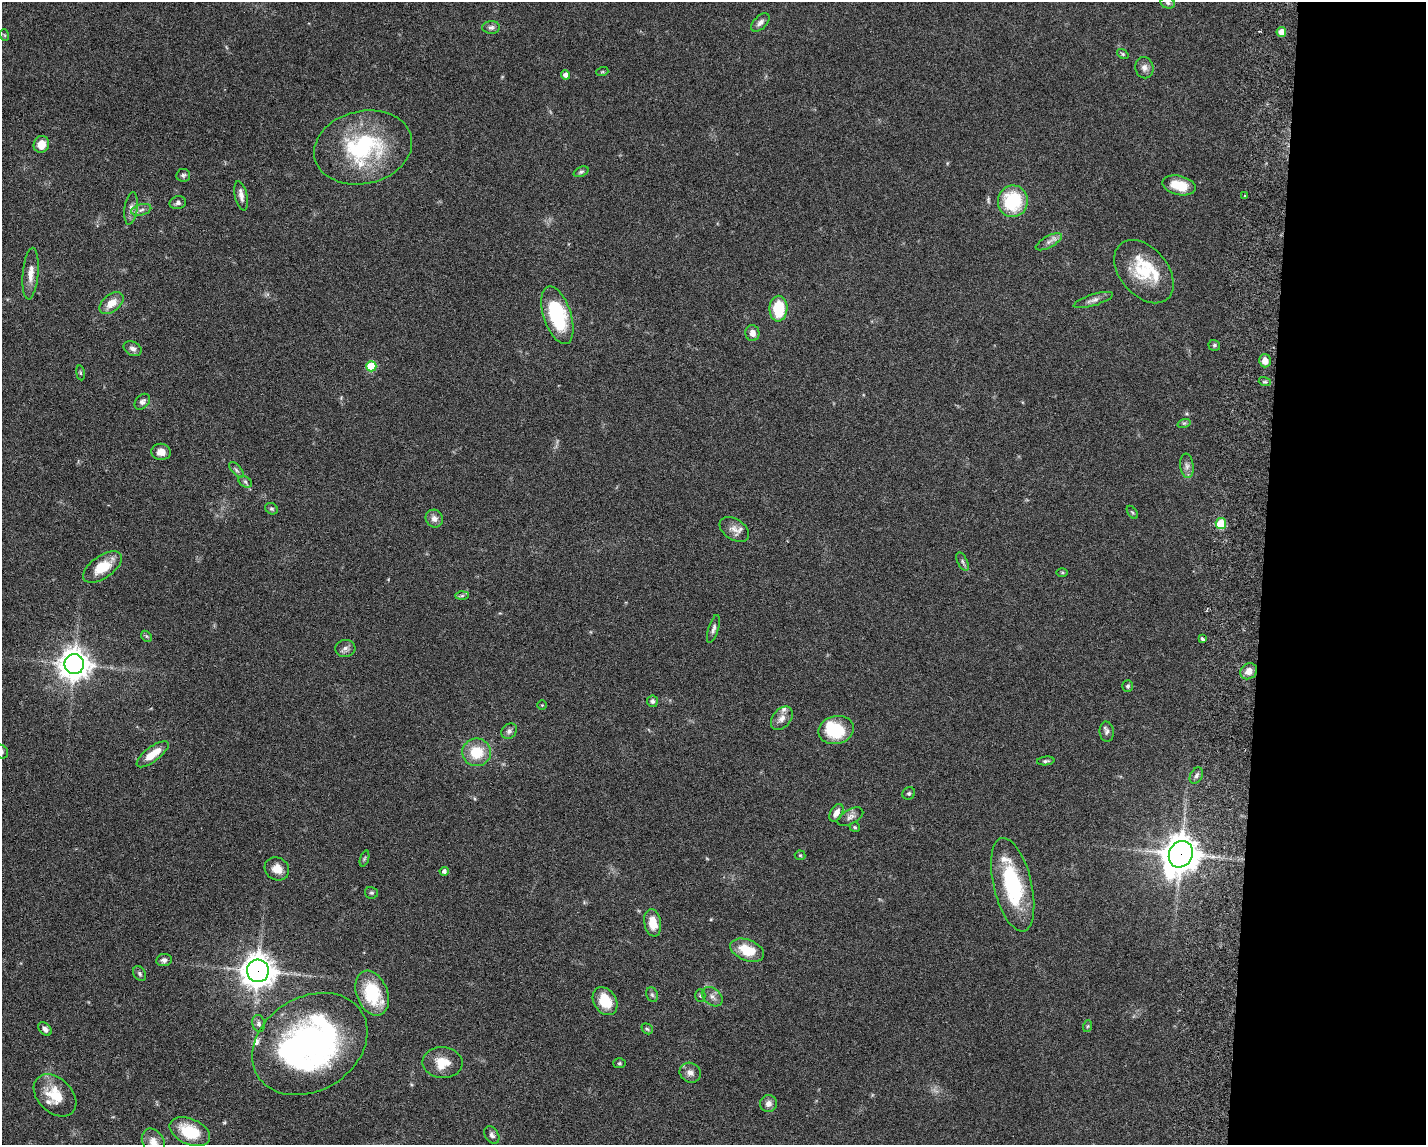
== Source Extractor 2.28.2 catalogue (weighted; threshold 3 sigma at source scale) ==
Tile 9 of 3 x 4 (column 3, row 3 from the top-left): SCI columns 3124-4547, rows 1154-2296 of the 4712 x 4595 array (HDU 1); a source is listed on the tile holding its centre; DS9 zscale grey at full resolution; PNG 1428 x 1147 px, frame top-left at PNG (2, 2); each listed source drawn as its Kron ellipse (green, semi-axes under 4 px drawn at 4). Shown black and unused: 11% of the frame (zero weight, under 3 of 6 exposures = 3% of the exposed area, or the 3 px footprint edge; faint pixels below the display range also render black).
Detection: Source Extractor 2.28.2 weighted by HDU 2 'WHT'; one run over the whole footprint, this tile lists its part. Background 0.0588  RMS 0.0038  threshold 0.0154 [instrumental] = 3 sigma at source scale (4.09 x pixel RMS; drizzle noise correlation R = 1.36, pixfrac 0.8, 0.05/0.05 arcsec/px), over >= 5 px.
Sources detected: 108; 1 inside a brighter object's white glare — neither listed nor drawn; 6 inside a brighter listed object's ellipse — not listed separately; the other 101 listed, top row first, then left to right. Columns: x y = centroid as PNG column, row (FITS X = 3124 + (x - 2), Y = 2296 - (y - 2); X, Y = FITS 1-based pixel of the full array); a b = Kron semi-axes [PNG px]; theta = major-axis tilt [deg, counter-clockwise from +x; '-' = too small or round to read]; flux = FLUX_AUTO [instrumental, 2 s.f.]
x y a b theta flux
1168 3 7 5 -17 0.8
760 22 11 6 44 1.6
491 27 9 6 2 1.1
1281 32 5 4 - 3
4 35 6 4 -70 0.4
1123 54 6 4 -37 0.49
1144 68 11 9 -77 1.9
602 72 6 4 18 0.4
566 75 4 4 - 1.8
41 144 8 7 - 4.2
363 147 49 36 13 41
581 172 8 5 22 0.67
183 175 7 6 - 0.83
1179 185 17 9 -14 8
241 196 15 6 -77 2.1
1245 196 4 2 - 0.3
1013 201 16 15 - 20
178 203 8 6 13 1.2
131 208 16 6 82 2
141 210 10 5 15 1.3
1049 242 14 6 28 1.7
1144 272 36 24 -50 16
31 274 26 8 85 3.7
1093 300 21 5 17 1.7
111 303 14 8 40 4.4
778 309 13 9 88 14
557 315 30 13 -72 27
752 333 8 7 - 2.1
1214 345 6 5 - 0.65
133 349 9 7 -27 1.4
1265 361 6 5 - 3.4
371 366 5 5 - 12
80 373 7 4 -81 0.44
1265 382 6 4 -17 0.57
142 402 9 6 46 1.3
1184 423 7 4 17 0.58
161 452 9 8 - 2.6
1187 466 12 6 -84 1.5
236 470 9 4 -49 0.84
245 482 7 5 -32 0.78
272 509 6 5 - 0.64
1132 512 7 4 -54 0.47
434 519 9 8 - 1.9
1221 524 5 5 - 13
734 529 16 10 -33 2.6
963 562 10 5 -64 0.87
102 567 22 11 35 9.2
1062 573 6 4 -1 0.44
462 596 6 4 2 0.58
713 629 14 5 73 1.2
146 636 6 4 -46 0.54
1202 639 3 3 - 1.2
345 648 10 8 5 1.5
74 664 10 10 - 500
1249 671 9 7 37 3
1128 686 6 5 - 0.67
652 701 6 5 - 0.96
542 705 4 4 - 0.38
782 718 13 9 51 2.4
836 730 18 14 13 16
509 731 8 7 - 1.1
1107 732 10 7 -84 1.2
2 752 7 6 - 0.88
476 752 14 14 - 9.8
153 754 19 7 37 5.6
1046 761 9 4 6 0.64
1196 776 9 5 60 1
909 793 6 6 - 0.71
836 813 10 6 59 2.3
850 817 14 7 29 1.7
855 827 5 5 - 0.54
1181 854 14 11 61 700
800 855 5 5 - 0.43
364 859 8 3 71 0.52
277 869 13 11 -36 3.3
444 871 4 4 - 1.3
1013 885 48 19 -77 30
371 893 6 5 - 0.63
653 923 14 8 -81 5.6
747 950 18 10 -21 8.8
164 960 8 6 10 1.3
258 971 11 11 - 510
140 974 8 6 -59 0.76
372 993 23 15 -68 17
652 995 7 5 -68 0.83
700 996 6 5 - 0.58
712 997 12 8 -40 1.8
605 1001 15 11 -57 9
259 1023 8 6 -78 1.1
1088 1026 6 4 70 0.42
45 1029 8 5 -44 1.4
647 1029 6 4 -42 0.58
310 1044 61 47 31 130
443 1063 20 15 -2 6.6
619 1063 6 5 - 0.52
690 1073 11 9 -28 2
55 1095 24 17 -44 10
769 1104 9 8 - 1.9
190 1132 21 13 -24 13
492 1135 9 6 -58 1.2
153 1142 15 10 -62 3.4
Overlapping masked pixels (flux is a lower limit): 3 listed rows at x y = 1181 854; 258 971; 310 1044
Isophote crosses this tile's border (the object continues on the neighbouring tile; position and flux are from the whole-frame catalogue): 2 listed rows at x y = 2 752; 153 1142